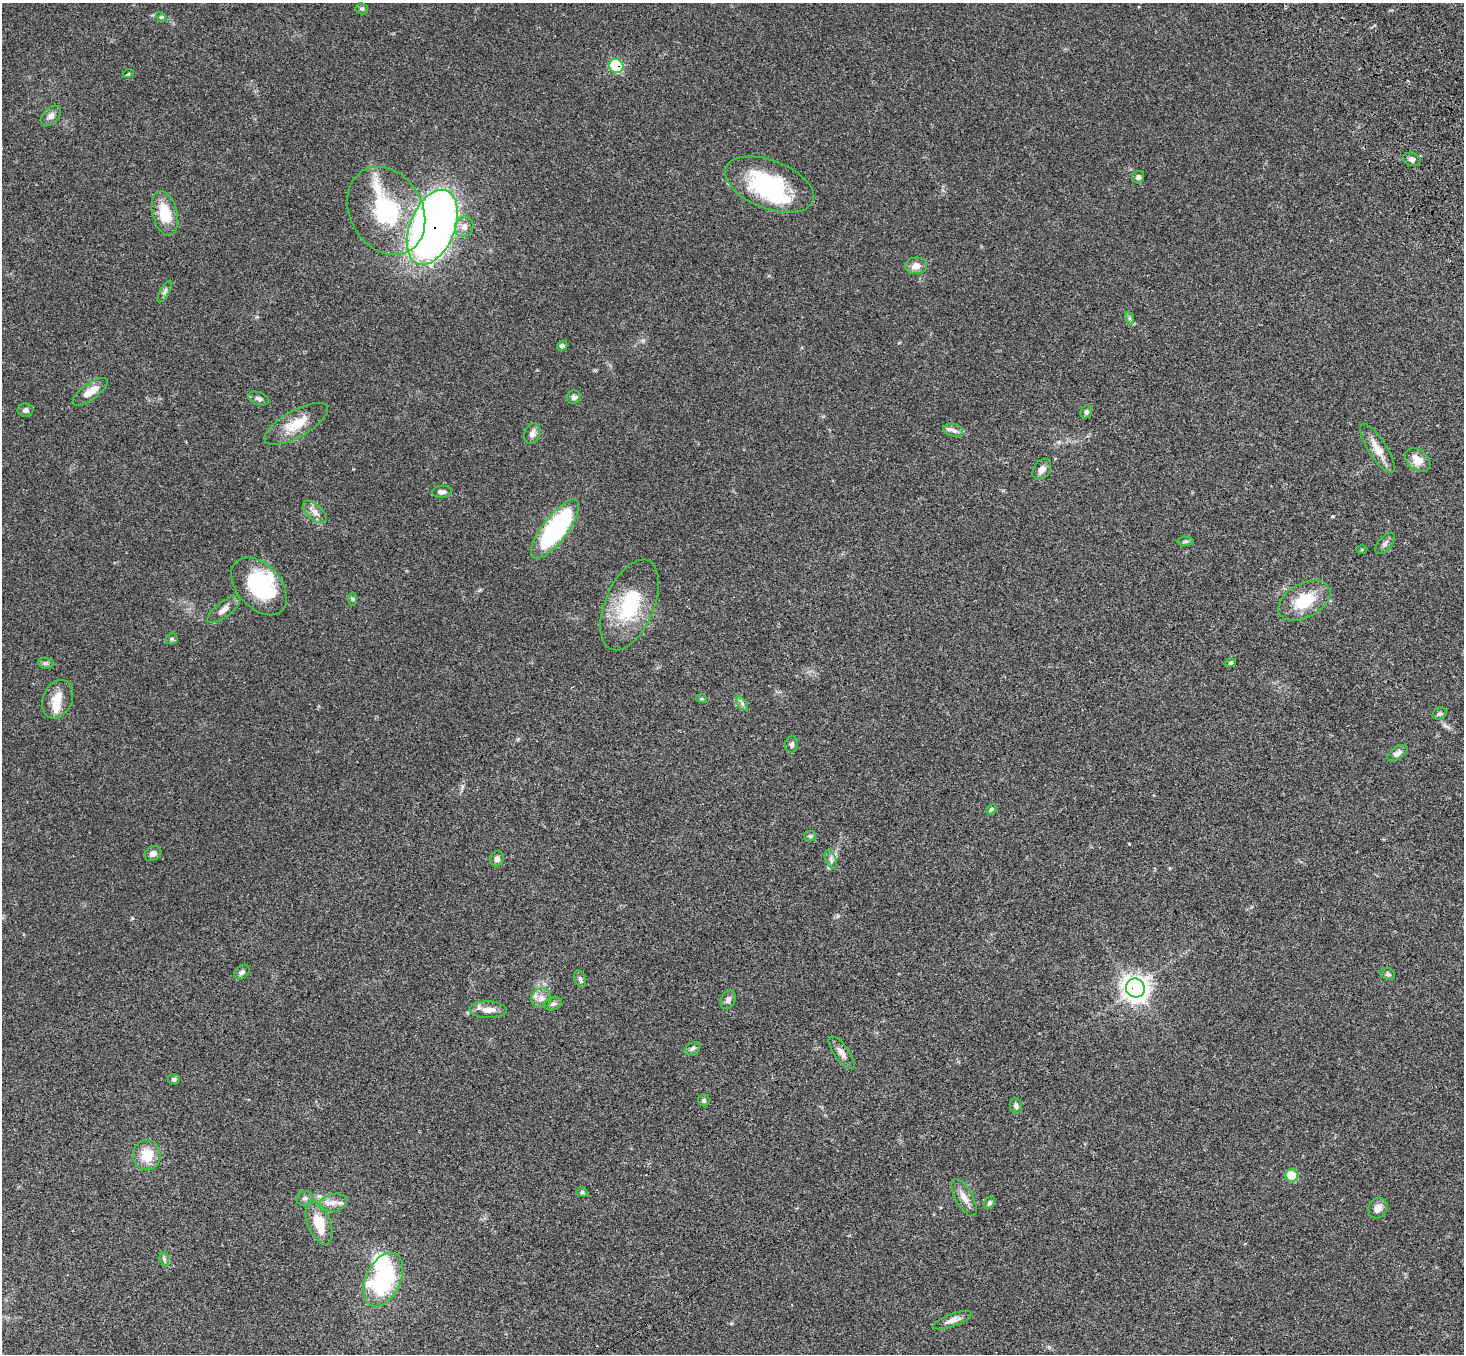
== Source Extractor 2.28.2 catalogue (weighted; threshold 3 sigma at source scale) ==
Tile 10 of 4 x 4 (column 2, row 3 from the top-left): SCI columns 1568-3029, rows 1726-3077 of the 6059 x 6016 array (HDU 1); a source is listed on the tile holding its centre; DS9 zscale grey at full resolution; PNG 1466 x 1356 px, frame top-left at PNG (2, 3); each listed source drawn as its Kron ellipse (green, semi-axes under 4 px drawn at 4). Shown black and unused: <1% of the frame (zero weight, under 3 of 4 exposures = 6% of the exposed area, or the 3 px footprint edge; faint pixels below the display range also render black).
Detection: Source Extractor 2.28.2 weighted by HDU 2 'WHT'; one run over the whole footprint, this tile lists its part. Background 0.0503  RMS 0.0054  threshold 0.0244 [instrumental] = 3 sigma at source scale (4.5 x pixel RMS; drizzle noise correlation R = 1.50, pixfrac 1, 0.05/0.05 arcsec/px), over >= 5 px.
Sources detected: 83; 1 inside a brighter object's white glare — neither listed nor drawn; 5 inside a brighter listed object's ellipse — not listed separately; the other 77 listed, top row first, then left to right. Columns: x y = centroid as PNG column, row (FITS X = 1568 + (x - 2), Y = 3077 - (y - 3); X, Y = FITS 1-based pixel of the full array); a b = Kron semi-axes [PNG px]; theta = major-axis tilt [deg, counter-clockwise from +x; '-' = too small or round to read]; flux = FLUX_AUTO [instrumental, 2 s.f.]
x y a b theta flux
362 9 6 5 - 0.92
161 17 5 4 - 0.67
616 66 7 7 - 38
128 74 5 3 - 0.52
51 116 12 7 45 2.5
1412 159 9 6 -15 2
1138 177 6 6 - 1.5
769 184 47 24 -21 50
386 211 46 36 -60 48
165 214 22 12 -76 15
432 227 39 22 68 360
464 227 10 9 - 3.3
916 266 11 8 2 4.1
165 291 12 4 60 1.4
1129 318 7 4 -72 1
562 346 5 4 - 1.5
90 392 21 8 35 6.2
574 397 7 6 - 1.6
259 398 11 6 -19 1.8
25 410 8 6 2 1.7
1086 412 7 5 66 1
296 424 36 13 29 12
953 430 10 6 -13 2.2
532 433 11 7 67 2.2
1377 448 28 9 -57 7.2
1418 460 14 10 -39 6.6
1042 469 11 8 55 2.7
442 492 10 6 2 1.8
315 512 14 7 -42 3.2
555 529 36 12 53 83
1186 541 8 4 1 0.97
1385 543 13 6 50 1.8
1362 550 5 3 - 0.51
259 586 33 22 -48 43
353 599 6 4 -89 0.7
1304 601 28 17 29 18
629 605 48 24 67 35
224 609 20 7 37 3.6
172 639 6 5 - 0.87
46 663 8 5 -7 1.1
1230 663 6 4 17 0.71
58 699 20 14 65 8.3
702 699 5 3 - 0.61
742 704 8 4 -54 1.2
1439 714 7 6 - 1.1
791 744 8 6 74 1.4
1397 753 11 6 35 2.4
991 809 6 4 43 0.85
810 836 5 5 - 0.76
153 854 9 7 30 2.2
497 859 8 7 - 2.1
831 860 10 5 -64 1.8
242 972 8 6 42 1.5
1388 974 7 5 -20 1.1
580 979 9 5 -69 1.2
1135 988 10 9 - 410
541 998 10 10 - 3.4
728 1000 9 7 62 1.9
553 1004 9 6 19 1.3
488 1010 19 8 -1 4.9
692 1048 9 5 31 1.3
841 1053 19 7 -53 3.3
174 1079 6 5 - 1.1
704 1100 6 6 - 0.95
1016 1106 8 6 -76 1.5
147 1155 15 14 - 12
1292 1175 6 6 - 16
582 1192 6 5 - 0.77
964 1197 20 8 -61 4.8
305 1198 8 7 - 1.6
333 1203 14 9 14 4.2
989 1203 6 5 - 1.2
1378 1208 11 9 54 3.1
319 1223 22 11 -70 14
164 1259 7 4 -72 1.1
383 1280 28 17 65 47
952 1320 20 6 20 3.4
Overlapping masked pixels (flux is a lower limit): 3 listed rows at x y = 616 66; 432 227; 1135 988